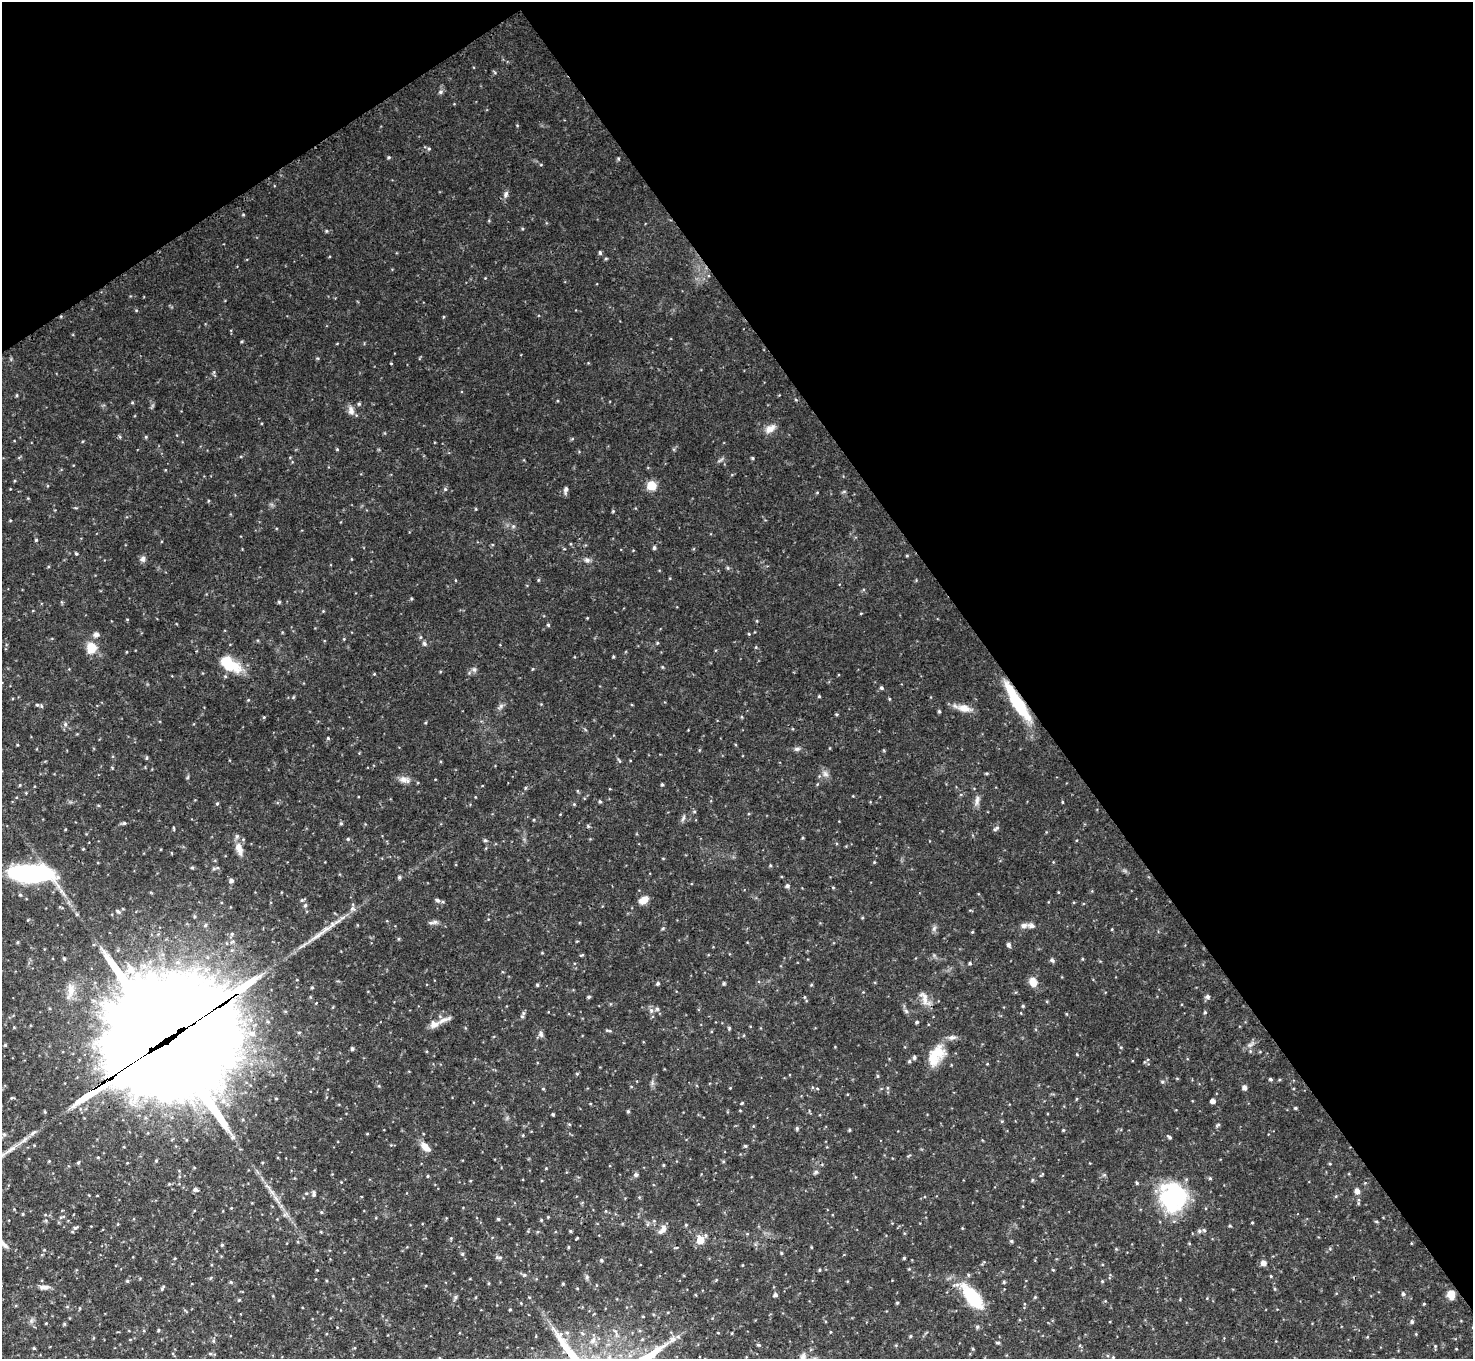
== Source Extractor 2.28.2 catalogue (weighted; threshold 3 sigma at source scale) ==
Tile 3 of 4 x 4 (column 3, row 1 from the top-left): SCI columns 2960-4430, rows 4380-5736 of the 5915 x 5917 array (HDU 1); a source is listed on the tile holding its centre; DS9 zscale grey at full resolution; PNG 1475 x 1361 px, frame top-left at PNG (2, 2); no overlay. Shown black and unused: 36% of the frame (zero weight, under 3 of 4 exposures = <1% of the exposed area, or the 3 px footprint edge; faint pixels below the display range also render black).
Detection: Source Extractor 2.28.2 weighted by HDU 2 'WHT'; one run over the whole footprint, this tile lists its part. Background 0.104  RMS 0.0051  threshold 0.0229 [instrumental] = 3 sigma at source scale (4.5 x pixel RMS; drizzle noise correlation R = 1.50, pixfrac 1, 0.05/0.05 arcsec/px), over >= 5 px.
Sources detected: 157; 2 inside a brighter object's white glare — not listed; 2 inside a brighter listed object's ellipse — not listed separately; the other 153 listed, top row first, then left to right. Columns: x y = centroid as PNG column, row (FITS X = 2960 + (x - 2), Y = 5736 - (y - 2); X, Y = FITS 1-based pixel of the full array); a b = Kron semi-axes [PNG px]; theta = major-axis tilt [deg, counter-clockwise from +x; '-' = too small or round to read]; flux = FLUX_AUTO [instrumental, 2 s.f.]
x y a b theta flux
440 92 5 5 - 0.87
429 149 6 4 0 0.64
389 157 4 4 - 0.57
506 194 8 5 72 1.3
326 231 5 3 - 0.45
600 253 5 4 - 0.66
359 404 5 4 - 0.61
351 411 12 7 -79 2.3
770 429 14 8 31 3.2
753 458 5 3 - 0.52
651 485 5 5 - 19
566 489 8 5 70 1.1
36 540 4 4 - 0.49
654 548 5 4 - 0.84
76 554 5 3 - 0.47
143 559 7 6 - 1.4
587 560 5 5 - 1.1
279 602 5 4 - 0.58
548 625 4 4 - 0.5
96 634 8 6 10 1.4
424 643 7 5 -73 0.94
91 648 13 11 87 7
229 664 28 14 -35 14
474 669 7 4 -19 0.84
881 688 5 4 - 0.73
819 696 4 4 - 0.47
41 706 6 4 -88 0.59
1019 706 49 10 -59 23
964 708 15 9 -16 4.5
939 711 4 4 - 0.54
65 724 6 4 -47 0.74
797 749 7 5 19 1.1
146 758 5 3 - 0.44
403 779 11 8 -33 2.4
662 784 5 3 - 0.5
977 800 14 4 76 1.8
600 801 4 4 - 0.62
217 803 5 3 - 0.49
683 818 7 4 54 0.93
124 823 5 4 - 0.59
341 823 5 3 - 0.55
996 828 9 3 35 0.87
348 839 5 3 - 0.45
485 840 5 4 - 0.72
239 848 16 8 -68 4.3
30 873 44 15 -2 68
399 877 5 4 - 0.67
231 880 5 4 - 1.5
787 886 5 4 - 0.99
438 900 7 4 -27 0.93
644 900 11 8 26 3.4
118 911 5 4 - 0.72
435 922 7 6 - 1.3
1031 926 9 6 -16 1.7
1008 945 5 5 - 1.2
64 959 5 4 - 0.63
1052 960 7 4 -44 0.78
970 963 5 3 - 0.5
131 970 9 8 - 3.2
1033 982 10 8 -76 4.1
658 983 4 4 - 0.72
537 985 4 4 - 0.57
1207 996 5 5 - 1.2
588 997 5 4 - 0.6
924 998 19 7 -77 3.4
1023 1006 4 3 - 0.49
657 1009 6 5 - 0.92
1205 1012 4 4 - 0.58
522 1016 6 5 - 0.82
444 1020 14 4 21 2.2
917 1022 4 4 - 0.67
434 1024 10 9 - 2.7
729 1028 5 3 - 0.53
252 1034 10 8 -2 3.4
541 1034 9 5 -72 1.2
165 1042 88 35 33 17000
352 1049 4 4 - 0.88
935 1055 28 14 59 11
914 1057 6 4 87 0.91
877 1076 5 3 - 0.51
1271 1079 5 4 - 0.63
223 1087 16 10 40 7.3
1244 1087 5 4 - 1.6
543 1089 5 3 - 0.41
1212 1101 4 4 - 2.2
742 1103 4 4 - 0.44
1295 1108 4 3 - 0.62
628 1111 4 4 - 0.62
1218 1125 6 3 37 0.65
797 1128 5 4 - 0.72
849 1130 5 3 - 0.48
1063 1130 3 3 - 0.42
233 1137 6 5 - 1.1
1170 1137 5 4 - 0.72
745 1146 5 4 - 0.61
426 1147 13 7 -45 3.9
816 1172 6 5 - 0.88
636 1175 6 5 - 1
428 1176 5 3 - 0.42
1210 1178 5 4 - 0.55
1032 1180 5 3 - 0.45
1137 1183 4 4 - 0.53
195 1189 6 5 - 0.96
1357 1191 6 5 - 2
314 1194 7 4 90 0.99
1172 1195 34 23 -64 34
321 1212 5 3 - 0.43
23 1214 4 3 - 0.4
498 1219 4 4 - 0.56
541 1220 4 4 - 0.46
1252 1223 4 2 - 0.37
75 1228 6 4 17 0.83
663 1230 14 6 51 2.3
1199 1231 6 5 - 1
577 1238 3 3 - 0.4
700 1240 5 5 - 9.2
1011 1241 4 4 - 0.62
2 1243 14 6 -41 2.3
222 1245 4 4 - 0.54
568 1247 4 3 - 0.44
811 1247 4 3 - 0.4
781 1253 5 3 - 0.46
462 1254 5 4 - 0.53
499 1257 11 4 -7 1
904 1258 4 4 - 0.48
601 1260 4 4 - 0.57
1263 1263 6 6 - 2
819 1270 4 3 - 0.45
127 1281 5 4 - 0.57
231 1282 4 4 - 0.54
563 1284 4 3 - 0.48
43 1287 13 5 0 2
162 1288 8 3 59 0.72
1403 1294 4 4 - 0.87
775 1295 5 4 - 1.1
1451 1295 10 7 -74 4.4
455 1297 6 4 90 0.77
972 1297 28 12 -51 23
1035 1297 5 4 - 0.47
239 1300 4 3 - 0.53
897 1303 4 3 - 0.48
510 1309 4 3 - 0.42
1412 1322 5 4 - 0.81
64 1324 5 3 - 0.5
977 1327 5 4 - 0.73
158 1330 5 3 - 0.5
910 1336 5 3 - 0.5
673 1339 7 7 - 1.6
593 1341 8 7 - 2.1
998 1343 7 3 0 0.55
758 1345 6 3 -9 0.52
34 1348 4 3 - 0.48
439 1358 5 3 - 0.4
Overlapping masked pixels (flux is a lower limit): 2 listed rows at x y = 1019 706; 165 1042
Isophote crosses this tile's border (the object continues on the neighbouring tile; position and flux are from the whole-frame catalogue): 3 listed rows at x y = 165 1042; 2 1243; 439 1358
Unlisted compact peaks at least as high as the median listed source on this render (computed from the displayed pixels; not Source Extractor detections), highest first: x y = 445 489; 328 738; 825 774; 553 1114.